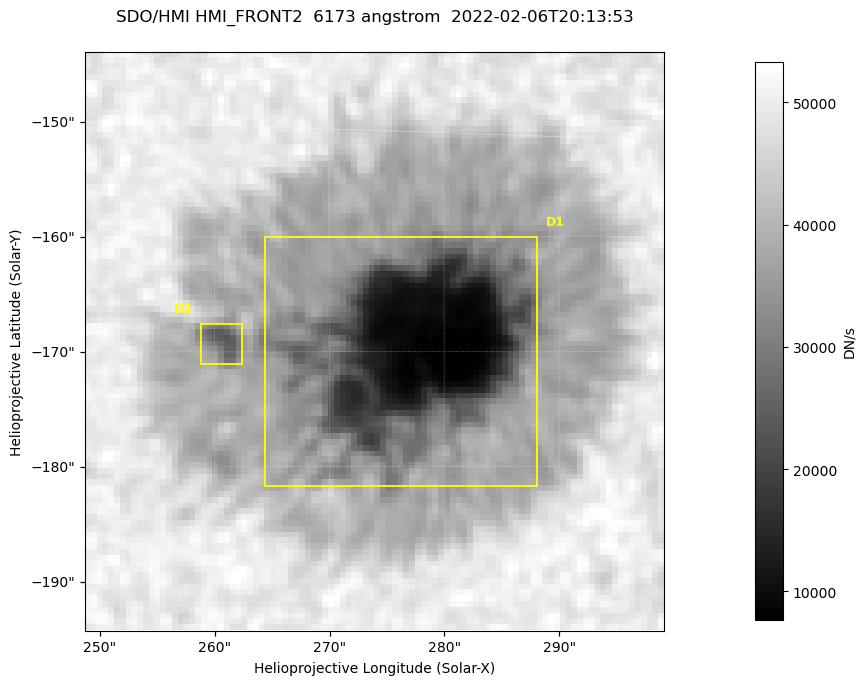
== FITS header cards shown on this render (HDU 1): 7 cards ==
TELESCOP= 'SDO/HMI '           / Telescope
INSTRUME= 'HMI_FRONT2'         / For HMI: HMI_SIDE1, HMI_FRONT2, or HMI_COMBINED
WAVELNTH=                6173. / [angstrom] Wavelength
DATE-OBS= '2022-02-06T20:13:53.500' / [ISO] Observation date {DATE__OBS}
CTYPE1  = 'HPLN-TAN'           / CTYPE1: HPLN
CTYPE2  = 'HPLT-TAN'           / CTYPE2: HPLT
BUNIT   = 'DN/s    '           / Physical Units

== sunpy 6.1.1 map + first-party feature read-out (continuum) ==
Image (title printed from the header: SDO/HMI HMI_FRONT2  6173 angstrom  2022-02-06T20:13:53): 100 x 100 px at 0.504 arcsec/px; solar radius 973 arcsec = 1931 px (partial field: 0.1% of the solar disc is inside the frame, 100% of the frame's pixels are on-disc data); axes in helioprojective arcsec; data unit DN/s (BUNIT, on the colour bar)
Orientation: roll -0.0702 deg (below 1 deg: not rotated)
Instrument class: CONTINUUM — white-light / continuum photospheric image (CONTENT/OBS_TYPE)
Dark features (sunspots / pores): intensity divided by the frame's on-disc median (partial field: no limb-darkening profile); reference = the frame's on-disc median (the 8%-of-disc-diameter window exceeds this field); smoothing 3 px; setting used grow <= 0.7, no closing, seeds <= 0.7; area >= 9 px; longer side >= 3 px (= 1.5 arcsec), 3 px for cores <= 0.7; partial field; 2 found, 2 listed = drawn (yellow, D1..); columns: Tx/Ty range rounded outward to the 2 arcsec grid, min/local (2 s.f., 1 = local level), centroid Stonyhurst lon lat
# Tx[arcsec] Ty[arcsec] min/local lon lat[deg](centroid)
D1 264..288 -182..-160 0.14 +17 -16
D2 258..264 -172..-166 0.56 +16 -16